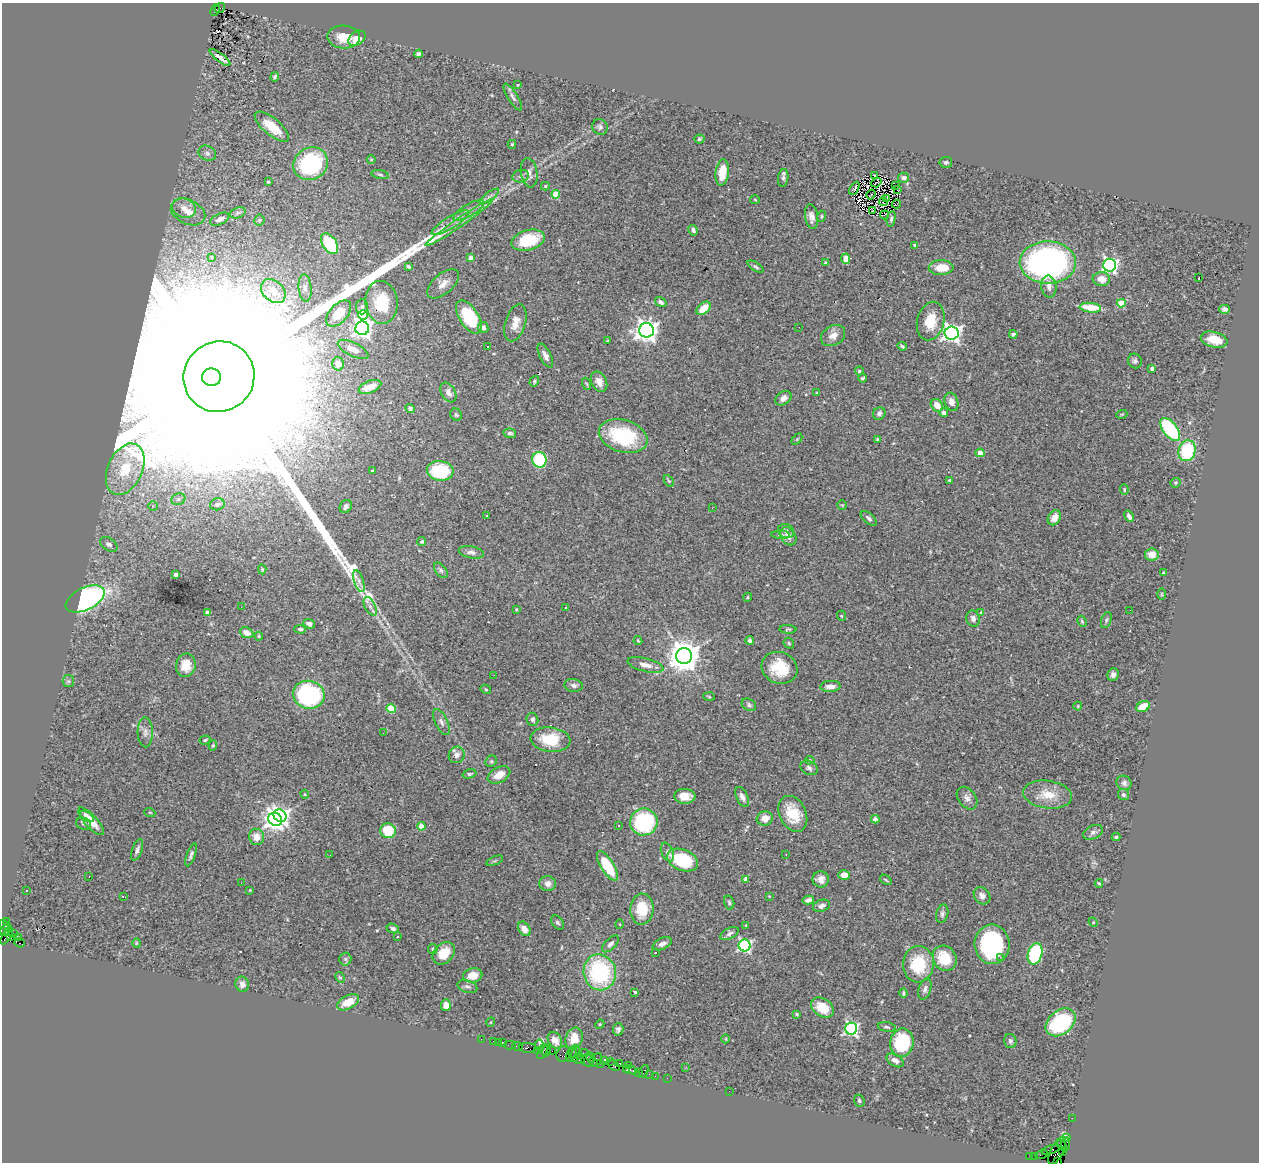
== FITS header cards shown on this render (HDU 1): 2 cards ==
NAXIS1  =                 1257
NAXIS2  =                 1160

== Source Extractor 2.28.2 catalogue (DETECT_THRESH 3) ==
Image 1257 x 1160 px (HDU 1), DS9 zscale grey, 1 PNG px = 1 image px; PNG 1261 x 1164 px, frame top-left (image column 1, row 1160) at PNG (2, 3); each listed source drawn as its Kron ellipse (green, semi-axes under 4 px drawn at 4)
Background 1.62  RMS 0.06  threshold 0.179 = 3 sigma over >= 5 px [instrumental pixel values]
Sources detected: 354; all 354 listed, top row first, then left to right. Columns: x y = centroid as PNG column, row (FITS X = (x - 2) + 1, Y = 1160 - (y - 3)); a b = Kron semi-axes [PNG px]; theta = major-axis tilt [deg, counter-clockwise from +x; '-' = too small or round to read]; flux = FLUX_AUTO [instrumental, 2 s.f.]
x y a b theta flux
220 8 6 4 39 3.8e+02
215 10 6 3 64 3.1e+02
344 37 16 11 -3 7.3e+01
357 38 9 6 33 5.3e+01
418 54 4 4 - 1.3e+01
220 57 12 3 -37 1.6e+01
275 77 4 4 - 7.9e+00
518 85 3 2 - 3.2e+00
513 97 15 5 -58 1.4e+01
272 127 21 8 -40 8.0e+01
600 127 8 7 - 1.1e+01
699 139 5 4 - 7.1e+00
512 144 4 4 - 4.9e+00
207 153 9 7 -28 1.2e+01
371 159 4 3 - 3.4e+00
946 162 6 5 - 9.3e+00
311 164 18 16 33 3.8e+02
722 172 13 6 82 8.2e+01
529 173 15 8 -81 2.5e+01
380 174 9 3 -11 6.9e+00
874 175 3 2 - 9.0e-01
521 176 8 6 15 1.2e+01
783 178 9 5 83 1.1e+01
903 178 5 5 - 1.2e+01
268 182 3 2 - 4.8e+00
876 183 5 2 - 1.1e+00
895 185 3 2 - 3.5e+00
545 186 4 4 - 5.2e+00
854 188 7 4 62 1.0e+01
898 190 3 2 - 2.6e+00
556 194 4 4 - 9.3e+01
871 194 5 2 - 3.5e+00
489 196 11 3 36 1.0e+01
886 198 3 2 - 3.6e+00
755 199 5 3 - 3.6e+00
883 202 4 2 - 8.7e-01
896 204 4 2 - 3.6e+00
184 208 12 9 -22 3.4e+01
469 210 17 6 30 3.3e+01
872 211 3 2 - 1.8e+00
188 212 18 12 -25 5.3e+01
238 213 8 5 19 1.0e+01
884 215 5 2 - 2.0e+00
822 216 5 4 - 5.1e+00
812 217 12 6 -82 2.4e+01
220 219 10 5 26 2.2e+01
891 219 8 4 80 7.7e+00
259 220 5 5 - 5.1e+00
451 223 22 5 31 3.8e+01
459 223 41 4 34 5.1e+01
693 230 5 4 - 1.2e+01
528 240 17 10 15 1.5e+02
330 244 11 7 -57 2.2e+02
915 245 4 3 - 7.3e+00
212 257 4 4 - 4.2e+00
470 258 4 4 - 2.9e+01
846 259 5 4 - 3.2e+01
1048 262 28 21 -1 1.4e+03
825 263 3 3 - 4.8e+00
1110 265 6 6 - 1.1e+03
408 266 4 3 - 6.3e+00
755 267 9 4 -32 8.0e+00
941 268 12 7 1 7.1e+01
1199 277 3 2 - 2.9e+01
1101 279 9 7 -2 4.0e+01
443 284 19 10 40 3.5e+01
1049 286 11 7 -82 2.2e+01
305 288 14 6 -85 2.1e+01
273 291 14 10 -43 6.4e+01
382 302 21 16 -83 1.4e+02
661 302 6 4 -34 1.2e+01
1121 303 4 4 - 1.3e+02
362 307 7 6 - 1.0e+01
704 308 8 5 41 6.7e+01
1090 308 11 5 -7 1.2e+02
1224 309 5 4 - 1.2e+01
339 314 16 9 48 7.9e+01
363 315 5 5 - 2.0e+02
469 317 19 9 -57 2.3e+02
931 321 19 13 75 1.0e+02
515 323 19 10 73 4.2e+01
799 327 2 2 - 7.7e+00
362 328 7 7 - 1.7e+03
483 328 5 5 - 2.1e+01
646 330 7 7 - 3.0e+03
951 333 7 6 - 1.8e+03
1013 334 4 4 - 1.0e+01
833 336 13 9 31 3.4e+01
1214 340 13 7 -14 7.3e+01
607 341 3 3 - 3.2e+00
487 346 3 2 - 4.8e+00
902 346 5 3 - 6.1e+00
353 349 17 6 -27 3.5e+01
545 356 13 5 -63 1.9e+01
1135 361 7 6 - 1.2e+01
338 364 7 5 -76 2.4e+01
1152 369 4 4 - 2.1e+01
859 371 4 4 - 7.5e+00
211 377 9 9 - 2.6e+05
219 377 36 35 - 1.0e+06
863 378 4 3 - 5.2e+00
534 381 5 4 - 5.9e+00
599 382 10 7 -64 3.1e+01
587 384 6 4 -70 4.9e+00
370 387 12 6 21 4.4e+01
448 392 11 7 -58 2.5e+01
817 393 4 3 - 4.4e+00
783 398 9 6 35 2.8e+01
951 402 9 6 -70 2.7e+01
937 405 7 5 -48 4.7e+01
410 408 5 4 - 6.7e+00
879 413 6 6 - 1.0e+01
944 413 4 4 - 1.3e+01
1122 414 5 3 - 3.3e+00
456 415 6 5 - 7.8e+00
1170 429 13 7 -53 3.6e+02
510 433 6 4 -13 1.1e+01
623 436 25 16 -17 2.8e+02
797 439 6 4 46 5.3e+00
877 439 4 3 - 4.5e+00
1187 451 10 8 74 2.5e+02
980 453 4 4 - 7.1e+01
539 460 8 7 - 2.6e+02
125 469 27 17 66 1.7e+02
372 471 3 3 - 3.8e+00
440 471 13 10 -4 2.3e+02
950 480 3 3 - 9.5e+00
669 481 6 4 -59 5.7e+00
1176 483 5 5 - 5.0e+00
1124 490 5 4 - 5.4e+00
178 499 7 5 22 1.2e+01
217 504 7 6 - 1.4e+01
842 505 5 4 - 3.8e+00
153 506 5 5 - 5.7e+00
346 506 7 5 58 1.4e+01
712 508 3 2 - 5.3e+00
487 516 3 3 - 4.1e+01
1129 516 6 4 -58 1.3e+01
869 518 9 5 -42 1.2e+01
1054 518 8 6 59 3.9e+01
786 531 8 6 -30 1.4e+01
781 535 9 4 -3 8.8e+00
788 536 10 7 -55 3.0e+01
422 541 4 4 - 8.9e+00
109 544 9 6 -33 1.4e+01
471 552 12 6 -10 1.6e+01
1152 554 7 6 - 4.0e+01
262 569 5 4 - 4.5e+00
441 570 9 5 -52 1.2e+01
1163 573 4 3 - 4.0e+00
176 575 4 4 - 9.7e+00
359 581 11 4 -73 1.1e+01
1162 594 6 3 -90 4.2e+00
748 597 4 3 - 3.3e+00
85 599 21 11 25 9.2e+02
370 606 10 5 -63 1.5e+01
241 607 2 2 - 7.2e+00
565 607 3 2 - 6.0e+00
516 609 4 3 - 3.2e+00
1130 610 2 2 - 4.7e+00
207 613 4 4 - 1.4e+01
981 613 4 3 - 9.3e+00
842 616 5 3 - 3.8e+00
973 618 8 6 -74 1.5e+01
1106 620 8 5 70 8.5e+00
1082 621 6 4 -63 5.1e+00
309 624 6 4 -22 1.9e+01
300 629 6 4 -2 8.8e+00
788 629 8 4 -3 6.1e+00
247 633 7 5 -22 3.3e+01
259 636 4 3 - 4.8e+00
750 640 4 3 - 8.1e+00
638 641 4 3 - 3.8e+00
789 643 6 4 -48 5.4e+00
684 656 8 8 - 8.0e+03
186 665 12 10 77 7.1e+01
645 665 18 6 -14 3.5e+01
779 668 18 15 -22 1.3e+02
494 675 2 2 - 6.5e+00
1113 675 6 5 - 1.7e+01
68 681 6 5 - 7.4e+00
574 685 9 6 -8 1.5e+01
830 686 10 5 2 2.8e+01
486 689 5 4 - 4.7e+00
309 695 16 14 -16 4.8e+02
709 697 6 3 -3 3.8e+00
749 705 8 5 -31 9.5e+00
1078 706 4 4 - 3.5e+00
1143 706 7 5 27 6.9e+01
391 709 4 4 - 1.4e+02
532 719 7 5 -75 1.1e+01
441 722 14 6 -65 1.7e+01
145 732 15 7 -89 2.3e+01
383 733 2 2 - 4.5e+00
205 740 5 4 - 5.2e+00
550 740 20 12 -7 1.5e+02
213 745 5 4 - 5.6e+00
457 755 8 8 - 2.0e+01
810 760 4 4 - 5.8e+00
491 761 6 5 - 6.9e+00
809 768 9 6 -29 1.3e+01
469 774 7 4 16 7.0e+00
499 775 12 7 29 4.5e+01
1124 783 8 7 - 1.3e+01
305 794 4 3 - 3.8e+00
1048 795 25 13 -8 8.2e+01
1123 795 6 5 - 8.3e+00
685 796 10 7 -4 4.6e+01
742 797 11 5 -64 1.8e+01
967 798 12 8 -52 2.0e+01
150 813 5 3 - 3.4e+00
793 814 19 13 -64 1.1e+02
280 816 7 6 - 1.3e+03
87 817 8 4 -33 1.7e+01
765 818 8 7 - 3.9e+01
275 819 7 6 - 2.2e+03
875 819 4 4 - 1.4e+01
91 821 18 6 -47 7.0e+01
644 822 14 13 - 3.5e+02
83 824 8 6 -20 7.9e+00
421 826 4 4 - 4.8e+01
618 826 3 3 - 8.2e+00
388 831 8 7 - 1.4e+02
1093 832 10 6 24 1.4e+01
256 837 8 7 - 4.4e+01
1116 837 4 3 - 5.6e+00
137 850 11 5 69 1.4e+01
667 852 10 6 -68 1.4e+01
786 854 2 2 - 2.1e+00
191 855 12 4 70 1.1e+01
330 855 2 2 - 4.9e+00
682 860 16 10 -22 2.4e+02
495 861 9 3 21 5.6e+00
607 866 17 6 -58 1.7e+02
844 875 6 5 - 3.7e+01
89 877 3 2 - 4.5e+00
746 879 4 4 - 3.6e+01
821 879 8 8 - 2.7e+01
886 880 6 3 -36 4.8e+00
241 883 2 2 - 2.9e+00
1099 883 4 3 - 4.4e+00
548 884 8 7 - 2.4e+01
27 890 2 2 - 4.1e+00
250 890 3 2 - 3.5e+00
123 896 3 2 - 3.9e+00
769 896 4 4 - 2.9e+00
982 896 9 7 -50 1.8e+01
808 900 6 4 13 1.8e+01
729 902 7 5 -74 7.5e+00
822 906 9 6 19 1.4e+01
642 909 15 11 87 1.1e+02
942 914 9 6 76 1.1e+01
6 921 3 2 - 7.1e+01
1093 922 5 4 - 4.3e+00
557 923 8 5 -50 7.8e+00
620 924 5 3 - 3.4e+00
5 925 7 4 -35 1.9e+02
746 925 3 3 - 3.3e+00
393 928 6 4 -20 1.1e+01
524 929 8 5 -55 3.5e+01
5 930 6 3 74 5.7e+02
9 931 4 3 - 2.1e+02
13 933 3 2 - 4.6e+01
730 933 10 5 29 1.2e+01
7 936 10 4 58 6.6e+02
397 936 3 3 - 1.3e+01
11 937 4 3 - 5.4e+02
18 938 3 3 - 2.9e+01
20 943 5 3 - 5.2e+02
136 943 5 3 - 3.6e+00
610 944 10 5 45 1.4e+01
662 944 10 5 25 1.9e+01
992 944 20 17 -86 4.6e+02
745 945 6 6 - 7.1e+02
433 949 5 5 - 6.6e+00
655 952 3 3 - 1.1e+01
444 953 13 9 47 7.9e+01
1035 954 11 7 72 3.9e+02
1000 957 2 2 - 5.6e+01
945 958 13 11 -56 1.2e+02
345 959 6 6 - 9.3e+00
918 964 18 15 85 1.7e+02
600 972 18 16 -77 4.2e+02
473 975 10 7 11 5.3e+01
340 977 6 4 -64 5.4e+00
242 984 7 6 - 1.8e+01
467 987 10 6 -17 1.2e+01
925 989 11 6 73 1.4e+01
635 992 3 3 - 6.1e+00
903 993 4 3 - 6.2e+00
348 1002 12 6 28 6.4e+01
446 1005 6 5 - 3.2e+01
822 1007 12 8 -34 1.0e+02
797 1014 4 3 - 5.0e+00
491 1022 4 3 - 3.0e+00
1061 1022 17 12 38 3.4e+02
600 1024 5 4 - 3.8e+00
887 1027 9 4 -11 8.7e+00
618 1029 6 5 - 1.1e+01
851 1029 6 6 - 8.0e+02
481 1039 2 2 - 2.1e+01
574 1039 11 8 72 5.1e+01
726 1039 4 3 - 2.9e+00
555 1040 9 6 -56 2.5e+01
493 1041 2 2 - 4.9e+01
1010 1041 7 6 - 1.2e+01
498 1042 2 2 - 2.1e+01
503 1043 3 3 - 2.3e+02
902 1043 14 11 81 2.4e+02
539 1044 4 3 - 2.2e+02
510 1045 6 2 0 3.6e+01
517 1046 5 3 - 1.9e+02
528 1048 9 5 -3 3.8e+02
538 1051 3 3 - 9.0e+01
546 1051 6 3 72 2.1e+02
552 1051 2 2 - 8.4e+01
542 1052 8 3 63 2.2e+02
584 1053 4 3 - 1.3e+02
563 1054 8 6 62 4.7e+02
571 1054 9 3 65 3.0e+02
575 1054 8 3 77 7.5e+02
580 1056 3 2 - 1.2e+02
590 1057 5 3 - 2.9e+02
579 1060 6 3 -19 2.8e+02
588 1060 6 6 - 3.0e+02
596 1060 7 5 50 5.8e+02
895 1060 9 5 -31 2.6e+01
605 1061 3 3 - 7.5e+01
610 1061 2 2 - 1.6e+02
601 1063 4 2 - 1.1e+02
620 1063 3 3 - 2.2e+02
628 1065 3 2 - 9.5e+01
614 1066 6 4 -39 1.8e+02
686 1067 3 3 - 4.7e+00
627 1070 3 3 - 1.2e+02
630 1070 7 3 -20 2.4e+02
644 1071 6 3 63 3.8e+02
638 1072 2 2 - 5.1e+01
649 1074 2 2 - 4.0e+01
655 1076 2 2 - 5.6e+01
667 1078 2 2 - 3.4e+01
729 1091 2 2 - 4.4e+00
859 1101 6 5 - 7.4e+00
1072 1118 2 2 - 2.7e+01
1067 1138 3 3 - 8.3e+01
1065 1144 7 4 83 5.1e+02
1062 1145 6 2 -51 1.8e+02
1051 1150 9 4 18 8.1e+02
1057 1151 15 6 64 8.6e+02
1062 1151 3 3 - 9.2e+01
1042 1154 6 2 16 9.7e+01
1030 1156 2 2 - 2.5e+01
1035 1157 2 2 - 1.8e+01
1058 1161 3 2 - 3.5e+01
At the frame edge (FLAGS 8, measured only in part): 1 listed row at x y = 1058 1161